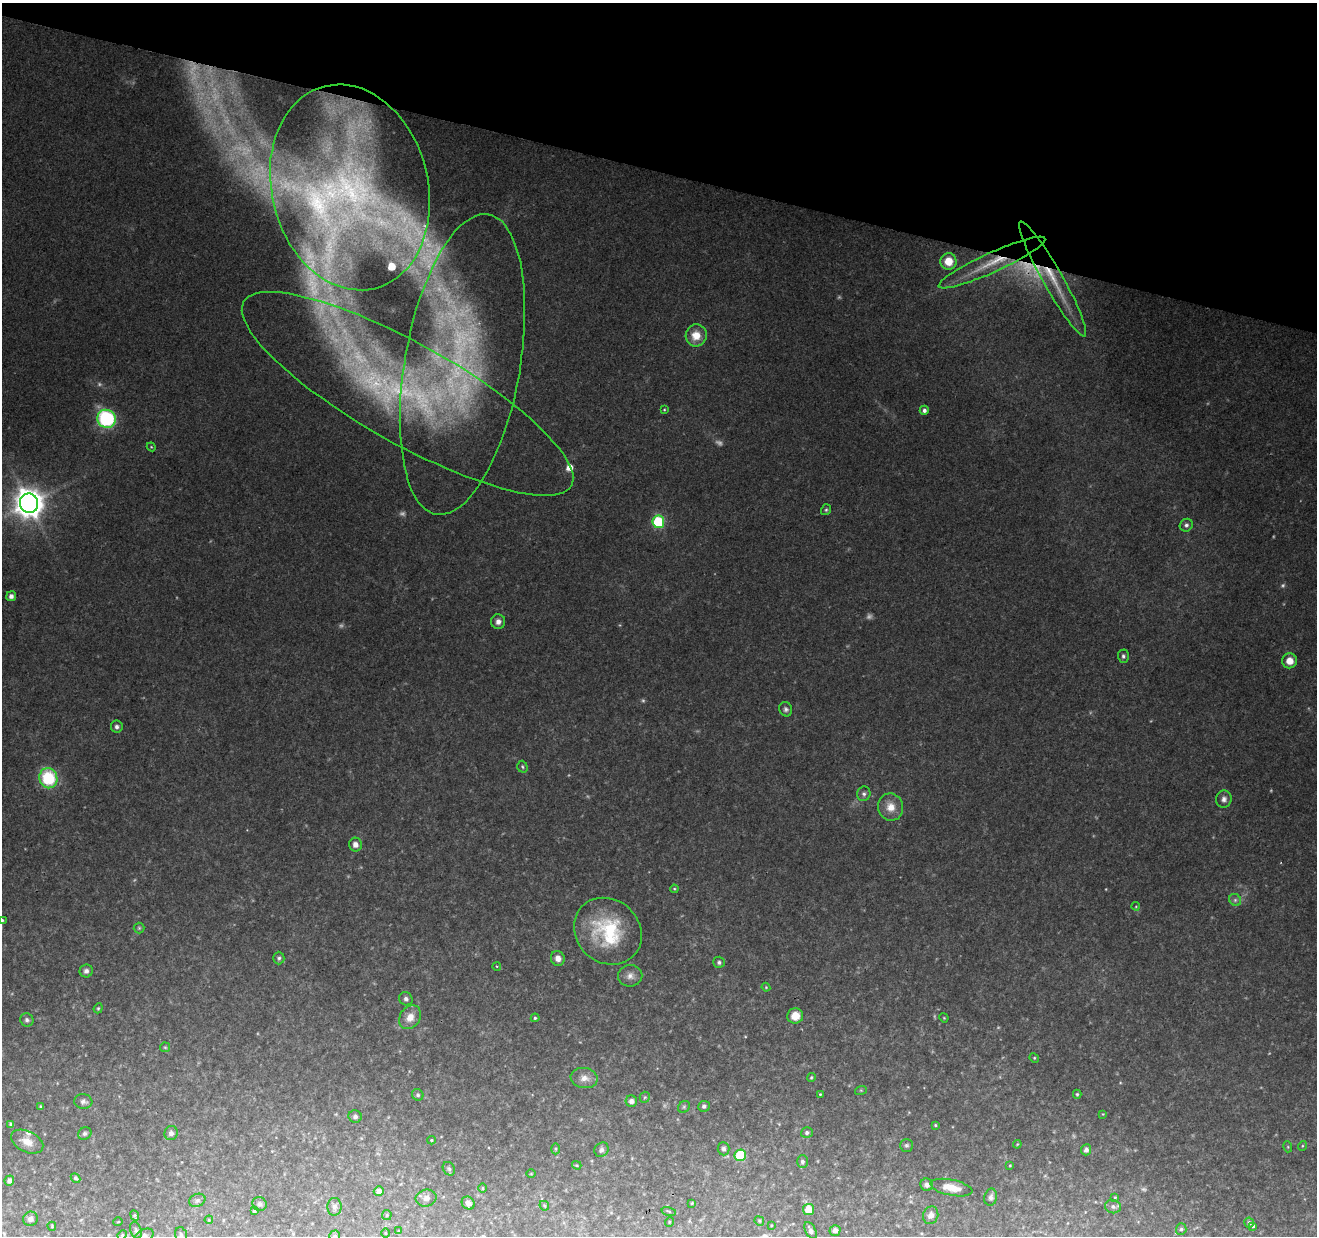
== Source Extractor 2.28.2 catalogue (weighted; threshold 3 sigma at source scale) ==
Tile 2 of 4 x 4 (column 2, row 1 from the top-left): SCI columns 1316-2630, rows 3923-5156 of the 5268 x 5437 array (HDU 1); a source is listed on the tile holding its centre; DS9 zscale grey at full resolution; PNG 1319 x 1238 px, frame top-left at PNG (2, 3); each listed source drawn as its Kron ellipse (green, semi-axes under 4 px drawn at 4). Shown black and unused: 14% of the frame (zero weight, under 2 of 3 exposures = <1% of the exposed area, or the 3 px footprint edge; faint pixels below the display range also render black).
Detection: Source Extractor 2.28.2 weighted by HDU 2 'WHT'; one run over the whole footprint, this tile lists its part. Background 0.249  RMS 0.013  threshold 0.0578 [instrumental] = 3 sigma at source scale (4.5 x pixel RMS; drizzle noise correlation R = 1.50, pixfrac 1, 0.0396/0.0396 arcsec/px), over >= 5 px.
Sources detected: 157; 26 too faint to see at this stretch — neither listed nor drawn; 6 inside a brighter listed object's ellipse — not listed separately; the other 125 listed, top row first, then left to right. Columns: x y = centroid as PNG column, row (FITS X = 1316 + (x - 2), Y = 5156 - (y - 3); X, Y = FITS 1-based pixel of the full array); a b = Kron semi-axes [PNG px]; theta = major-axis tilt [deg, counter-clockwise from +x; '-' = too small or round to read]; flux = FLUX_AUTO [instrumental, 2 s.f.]
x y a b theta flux
350 187 104 78 -76 440
948 261 8 8 - 23
992 263 58 10 24 45
1053 279 66 10 -61 46
696 335 11 10 - 21
462 364 152 57 80 460
407 394 188 50 -29 510
664 410 4 3 - 1.2
924 410 4 4 - 4.6
106 419 9 9 - 160
151 447 4 4 - 1.3
29 503 10 9 - 2200
826 510 5 5 - 2.2
658 522 6 6 - 120
1186 525 7 6 - 3.5
11 596 5 4 - 4.9
498 622 7 7 - 6.5
1123 656 6 5 - 3.1
1289 661 7 7 - 15
786 709 7 6 - 4
117 727 6 6 - 4.1
522 767 6 5 - 2.1
48 778 10 9 - 89
864 794 7 6 - 3.9
1224 799 8 7 - 5.8
891 807 14 12 -73 18
355 845 7 6 - 7.8
674 889 4 3 - 1.4
1235 900 6 5 - 3.3
1136 906 4 4 - 1.1
2 920 4 4 - 1.6
139 928 5 5 - 1.9
608 931 36 31 -43 110
279 958 6 5 - 2.9
558 958 7 7 - 8.8
719 962 6 5 - 3.3
497 966 4 3 - 1.2
86 971 6 6 - 4.8
630 976 12 11 - 9.1
766 987 4 4 - 1.3
406 999 7 6 - 3.9
98 1008 5 4 - 1.7
795 1016 8 7 - 20
410 1017 13 10 56 15
535 1018 4 4 - 2.2
944 1018 5 3 - 1.2
27 1020 7 6 - 3.6
165 1047 5 4 - 1.6
1034 1058 5 4 - 1.5
811 1077 4 4 - 1.8
584 1078 13 10 -10 11
861 1090 6 4 17 1.5
820 1094 3 2 - 1
1077 1094 4 4 - 1.9
418 1095 6 5 - 2.5
645 1097 5 5 - 1.8
631 1101 6 5 - 5.8
83 1102 9 7 -7 5
41 1106 3 3 - 1.7
704 1106 6 5 - 3.4
684 1107 6 5 - 2.4
1103 1114 4 4 - 0.99
355 1116 6 6 - 3.4
11 1124 4 4 - 3.2
935 1125 3 3 - 1.4
171 1133 7 6 - 5.2
807 1133 6 5 - 3.5
85 1134 7 6 - 3.3
431 1140 4 4 - 1.6
27 1142 17 10 -25 17
1017 1144 4 3 - 1.2
906 1145 6 6 - 2.7
1302 1146 5 3 - 1.2
1288 1147 5 3 - 1.3
556 1149 5 3 - 1.5
724 1149 6 6 - 3.3
602 1150 8 6 51 4.5
1086 1150 5 5 - 4.2
740 1155 6 5 - 63
802 1161 6 5 - 4
577 1165 5 3 - 1.4
1010 1165 4 3 - 1.2
449 1169 7 5 -56 2.9
531 1174 5 3 - 0.98
75 1178 5 4 - 3
9 1180 5 4 - 6.2
927 1185 6 6 - 4.4
483 1188 5 3 - 1.4
951 1188 21 8 -12 16
379 1191 5 5 - 8.9
991 1197 8 6 78 4.2
1115 1197 3 3 - 1.2
426 1198 10 8 14 6.5
197 1200 8 6 24 3.3
468 1203 7 6 - 6.1
692 1203 3 3 - 1.2
260 1204 7 6 - 4
544 1206 5 4 - 1.8
334 1207 8 7 - 4.3
1113 1207 8 6 -16 5
809 1209 5 5 - 20
254 1211 4 4 - 1.6
669 1211 7 3 -14 1.6
387 1215 5 4 - 1.6
931 1215 9 7 72 6.9
135 1216 5 3 - 2
30 1219 7 7 - 6.7
209 1220 4 3 - 1.1
759 1221 5 4 - 1.5
118 1222 5 3 - 0.98
669 1222 5 3 - 1
1249 1223 5 5 - 4
771 1225 4 2 - 0.95
52 1226 4 3 - 1.2
1253 1226 3 3 - 2
1181 1229 6 5 - 2.8
136 1230 9 5 -73 3.1
810 1230 9 5 -64 4.5
835 1230 5 5 - 6
399 1231 4 4 - 1.3
385 1233 4 3 - 0.96
122 1235 5 4 - 1.7
181 1235 7 5 -74 2.9
144 1236 10 6 28 5.3
335 1236 5 5 - 3.4
Overlapping masked pixels (flux is a lower limit): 2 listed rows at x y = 992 263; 1053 279
Isophote crosses this tile's border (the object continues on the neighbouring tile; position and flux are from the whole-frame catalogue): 3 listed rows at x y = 2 920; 144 1236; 335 1236